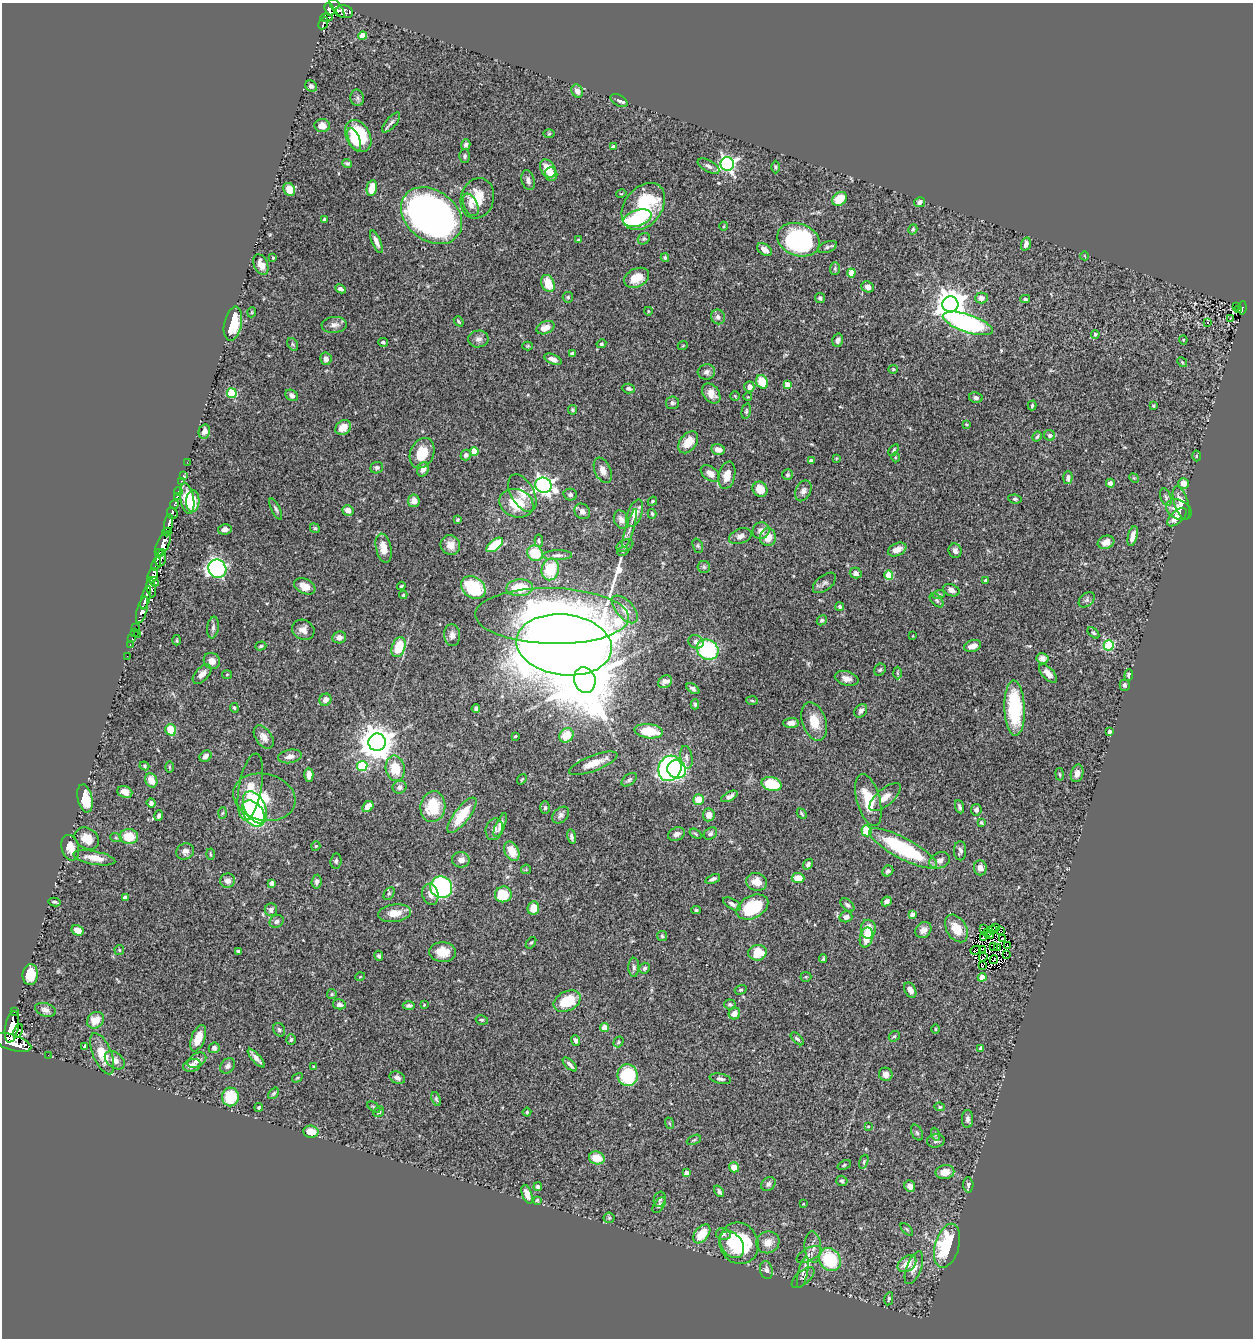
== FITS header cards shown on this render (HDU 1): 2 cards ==
NAXIS1  =                 1251
NAXIS2  =                 1336

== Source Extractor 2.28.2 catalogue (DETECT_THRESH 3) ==
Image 1251 x 1336 px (HDU 1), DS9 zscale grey, 1 PNG px = 1 image px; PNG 1255 x 1340 px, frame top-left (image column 1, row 1336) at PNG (2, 3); each listed source drawn as its Kron ellipse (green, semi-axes under 4 px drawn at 4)
Background 0.763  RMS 0.037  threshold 0.111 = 3 sigma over >= 5 px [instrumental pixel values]
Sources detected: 478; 5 with non-positive FLUX_AUTO (blend fragments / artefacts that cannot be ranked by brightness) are neither listed nor drawn; the other 473 listed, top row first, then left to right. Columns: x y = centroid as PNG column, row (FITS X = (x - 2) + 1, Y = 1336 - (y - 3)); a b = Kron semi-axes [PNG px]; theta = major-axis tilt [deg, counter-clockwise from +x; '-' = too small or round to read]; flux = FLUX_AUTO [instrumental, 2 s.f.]
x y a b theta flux
337 8 11 4 -54 240
330 9 7 4 -70 550
344 12 8 6 -14 140
326 17 6 3 0 260
323 23 7 4 63 200
362 36 4 4 - 40
311 86 6 5 - 6.7
577 91 7 5 -62 14
357 98 8 7 - 6.3
619 100 9 5 -30 8.4
391 123 12 5 49 7.3
322 126 8 6 -5 14
549 134 6 4 1 2.4
358 136 17 11 -59 120
354 140 12 5 -69 43
466 145 5 4 - 7.4
613 147 4 4 - 12
465 156 6 5 - 5.4
347 163 5 4 - 4.2
727 164 7 6 - 690
708 166 12 5 -29 11
775 167 6 4 -90 3.5
548 169 10 7 -58 35
551 174 7 6 - 18
528 180 10 6 -75 10
372 188 8 5 79 37
289 189 7 5 -62 20
621 194 5 3 - 2.2
477 198 20 16 74 59
840 199 8 6 43 44
919 202 5 5 - 9.3
471 205 12 7 -65 15
643 206 26 18 52 210
431 216 33 25 -38 1400
637 218 14 8 17 180
324 219 4 3 - 5.3
724 226 4 3 - 2
913 229 5 4 - 3.8
644 239 6 5 - 4.3
578 240 4 3 - 4
798 240 22 16 -20 360
376 242 12 4 -67 13
1026 244 7 4 73 9.9
827 247 10 5 21 6.2
764 250 8 5 -34 14
1085 256 4 2 - 1.9
273 258 3 2 - 2.5
665 258 4 3 - 3.3
261 265 11 6 -66 18
835 268 6 5 - 4
851 273 4 4 - 44
637 278 13 9 27 39
548 283 9 6 -65 45
868 287 6 5 - 12
340 289 5 4 - 7.2
568 297 5 5 - 3.6
820 298 5 5 - 5.6
981 298 6 5 - 13
1025 299 5 3 - 4.2
950 304 8 8 - 3400
1237 306 3 2 - 3.6
1242 308 7 3 83 36
1239 309 3 2 - 8.6
648 311 4 3 - 1.8
252 312 5 3 - 2.6
718 317 7 6 - 9.7
1230 318 2 2 - 2.1
459 321 5 4 - 3.6
1208 322 3 3 - 17
968 323 26 9 -18 450
233 324 17 8 79 85
334 325 12 8 5 15
546 328 9 6 23 23
1095 334 4 4 - 3.5
478 339 10 8 9 11
838 340 7 5 75 8.7
1183 340 4 4 - 2.4
383 342 5 4 - 4.3
293 344 7 5 -60 4.1
601 344 5 4 - 3.3
683 345 5 3 - 2.1
528 346 5 4 - 2.7
572 354 4 3 - 4
326 359 6 5 - 12
553 359 9 5 -23 13
1182 362 5 4 - 2.6
893 369 5 4 - 2.9
706 372 9 7 5 9.2
762 382 7 5 -62 55
788 385 4 4 - 26
749 387 5 5 - 13
628 388 7 5 -3 6.4
232 393 5 5 - 130
711 394 11 7 -53 18
292 395 7 5 -36 8.6
735 396 4 4 - 2.4
748 397 4 2 - 1.6
976 398 7 5 -13 6.4
672 403 6 6 - 5.4
1032 405 5 3 - 3.9
1154 406 3 3 - 2.9
573 410 5 4 - 3.5
746 411 8 4 78 4.1
966 424 4 3 - 2.1
343 427 8 7 - 25
204 431 7 5 75 12
1050 435 5 5 - 6.1
1037 437 5 3 - 3.8
688 442 12 8 54 31
718 450 7 5 -14 14
894 450 7 3 57 4
474 451 4 4 - 46
422 453 16 11 65 57
466 455 5 5 - 9.7
1197 456 5 3 - 2.8
895 457 5 3 - 2.7
836 458 3 2 - 2.4
811 461 4 4 - 10
187 462 2 2 - 6.3
377 468 6 5 - 5.4
423 469 7 5 64 13
603 470 13 8 -66 17
710 473 10 6 -37 18
183 475 4 3 - 11
727 475 14 8 77 28
788 475 5 5 - 4.3
1068 478 6 4 86 8.9
1134 478 5 4 - 2.4
181 481 3 2 - 9.3
1110 483 4 4 - 9.3
1183 483 5 5 - 20
543 485 8 7 - 1000
760 489 8 7 - 37
178 491 4 3 - 25
803 491 11 7 64 11
522 493 20 11 -62 32
570 495 7 6 - 6.2
177 497 4 3 - 74
1166 497 9 5 -70 6.3
187 499 15 7 -81 72
1015 499 7 4 -8 4.3
193 501 11 6 87 45
414 501 6 6 - 16
652 501 5 3 - 3.9
516 503 17 14 -22 75
1181 503 17 7 -72 24
174 505 4 3 - 350
276 509 11 4 -64 5.9
348 510 5 5 - 18
1179 510 13 9 -27 29
582 511 8 7 - 13
172 513 6 5 - 340
635 513 14 7 69 25
652 514 5 3 - 3.7
1177 517 12 6 42 22
457 520 4 4 - 3.7
621 520 9 7 -68 13
169 524 10 4 80 1600
315 528 5 4 - 3.1
630 528 20 3 73 11
225 529 7 5 10 11
761 531 8 8 - 16
167 532 4 4 - 830
740 536 12 7 20 13
1133 536 10 4 76 16
768 537 9 8 - 31
539 541 6 4 -85 3.5
1106 542 8 6 20 16
163 545 14 6 66 3500
450 545 10 9 - 20
495 545 10 5 38 68
625 546 9 5 22 5.1
698 546 7 5 -71 4.3
384 548 15 7 -78 32
897 549 10 6 24 23
623 551 5 3 - 2.5
955 551 7 6 - 9
159 553 3 3 - 210
535 553 8 7 - 78
557 555 15 5 1 9.5
161 558 9 5 76 890
156 564 7 3 67 370
704 567 6 6 - 5.2
217 569 9 8 - 590
550 569 11 8 76 87
856 573 6 5 - 11
153 575 7 5 71 940
889 575 5 4 - 58
986 580 4 4 - 7
154 582 5 4 - 450
824 583 13 7 39 9.9
305 586 11 7 -24 28
401 586 4 3 - 3
151 587 10 4 -81 450
473 588 13 10 -35 100
520 588 13 8 4 60
951 590 8 5 -24 11
939 594 6 4 18 3.6
403 595 4 4 - 2.6
146 598 12 4 75 1700
937 600 8 5 -47 6
1087 600 9 6 43 6.7
840 607 4 4 - 4.7
625 609 17 8 -49 29
142 610 14 5 74 1500
552 616 77 28 -1 2000
822 620 5 4 - 4.9
136 628 3 2 - 27
213 628 11 5 81 7.9
303 630 11 10 - 17
134 632 2 2 - 15
1093 633 7 4 -43 4
137 634 3 2 - 36
452 635 11 8 -84 13
913 636 4 2 - 1.7
339 637 7 6 - 11
132 639 4 3 - 39
177 640 5 3 - 2.6
696 642 8 6 -28 10
130 645 3 2 - 28
564 645 48 30 -7 7400
1109 645 5 5 - 200
261 646 5 4 - 4
973 646 8 5 17 19
399 647 10 6 70 73
708 650 11 10 - 210
127 656 2 2 - 14
1042 658 6 5 - 11
212 661 8 7 - 17
880 670 6 5 - 4.5
897 673 6 4 -88 3.2
1048 673 11 5 -47 18
202 674 12 6 47 14
227 675 5 4 - 2.8
1129 675 6 4 84 6.5
847 678 12 7 -16 15
585 680 13 10 -73 19000
665 682 7 6 - 10
1125 685 5 5 - 6.4
693 689 7 4 -35 5.9
325 700 6 5 - 14
752 701 6 4 -4 2.9
695 704 5 4 - 4.2
234 708 5 4 - 3.4
1015 708 27 10 -88 180
476 709 4 4 - 4.7
861 711 7 5 50 7.6
814 721 20 12 -71 45
791 723 7 5 2 11
171 730 6 5 - 53
649 731 14 7 -7 73
1109 732 4 4 - 5
566 735 8 6 50 51
515 736 3 3 - 2.6
264 737 13 8 -55 17
377 742 8 8 - 4900
206 756 6 5 - 9.5
290 756 12 6 11 14
686 757 11 6 -80 9
593 763 26 7 21 35
144 766 5 4 - 3.2
362 766 5 5 - 140
169 767 6 4 -90 3
395 768 13 9 -79 56
670 768 13 11 65 670
677 769 9 8 - 280
1077 773 9 6 75 16
1060 774 6 3 -80 2.9
309 775 7 4 -88 15
522 779 5 3 - 2.5
151 780 7 6 - 27
629 780 9 5 38 5.7
772 784 10 6 -14 97
250 787 34 11 80 47
400 787 7 6 - 8.2
125 792 8 6 -21 20
729 796 9 4 28 11
264 797 31 23 -13 75
885 797 19 8 40 23
85 798 14 7 -78 63
698 800 5 5 - 38
868 800 27 11 -74 68
151 803 4 4 - 9
255 807 17 10 -63 370
368 807 6 4 47 32
433 807 15 12 81 80
959 807 7 4 -70 6.1
545 808 6 5 - 4.8
976 810 5 5 - 5.8
222 813 6 4 87 3.6
253 813 14 10 -55 250
802 814 6 3 -47 3
462 815 21 7 53 69
561 815 9 7 45 9.4
709 815 6 6 - 20
159 816 5 3 - 6.8
981 823 4 3 - 3.3
500 825 13 4 66 12
494 829 11 8 73 11
867 831 5 5 - 61
676 834 9 6 23 12
696 834 6 4 -32 3.2
710 834 7 5 35 6.2
129 837 9 7 -4 50
572 837 7 4 -79 7.1
116 838 5 3 - 2.6
87 839 13 10 -33 35
316 846 5 4 - 2.7
70 848 13 8 -76 28
903 848 38 10 -28 230
185 851 9 8 - 12
512 851 10 7 -63 41
960 851 9 6 -89 8.6
210 854 5 3 - 2.9
94 858 21 6 -11 34
461 860 9 7 -8 15
940 860 10 8 23 14
336 861 7 5 83 5.4
808 864 6 4 54 5.3
980 868 7 6 - 17
526 869 5 4 - 3.1
888 871 6 5 - 6.4
798 878 6 5 - 30
713 879 8 4 20 7.3
228 881 7 7 - 14
317 882 7 5 84 7.7
757 882 10 9 - 27
272 883 4 4 - 12
441 887 11 10 - 300
389 893 7 5 62 4.9
430 894 11 8 -76 17
503 894 8 8 - 66
125 898 4 4 - 19
887 901 5 4 - 8.4
55 902 6 2 -12 4.2
732 904 10 5 -32 8.2
847 905 8 5 -41 6.2
752 907 17 11 28 130
533 908 7 5 80 36
271 910 6 6 - 8.5
696 910 4 4 - 3.2
394 913 16 8 7 31
912 914 4 4 - 16
846 917 6 5 - 13
276 921 7 6 - 9.2
996 927 3 2 - 2.6
956 928 15 10 -60 47
868 929 9 7 89 32
983 929 3 2 - 1.6
992 929 2 2 - 0.58
78 930 6 5 - 18
923 930 9 7 46 13
1001 931 4 2 - 3.1
988 932 2 2 - 1
991 935 2 2 - 2.2
662 936 5 5 - 3.5
866 938 10 6 76 40
983 938 2 2 - 2.8
1003 939 2 2 - 2.6
531 943 6 4 51 3.6
1007 945 3 2 - 1.7
994 946 3 2 - 1.5
998 947 3 2 - 0.25
982 949 4 2 - 2.2
119 950 5 5 - 3
976 950 5 2 - 2.3
238 951 4 4 - 2.8
443 952 13 10 -5 40
757 953 9 8 - 64
1007 955 3 2 - 1.8
379 956 5 4 - 4.5
983 957 4 2 - 3.7
823 958 4 3 - 2.7
994 959 4 2 - 1.9
982 965 3 2 - 0.51
634 967 9 5 89 6
645 968 5 5 - 5
30 975 10 7 82 43
360 977 5 3 - 1.8
806 977 5 5 - 3.2
982 977 4 4 - 43
741 990 6 4 18 3.5
910 990 8 5 -62 11
332 994 5 4 - 3
567 1001 14 9 26 82
339 1004 6 5 - 10
730 1004 6 5 - 4.9
409 1005 6 4 0 6.1
424 1005 4 3 - 2.2
45 1010 10 6 -18 11
14 1012 3 3 - 130
734 1014 6 5 - 20
95 1020 9 7 40 32
482 1020 6 4 -13 4
12 1027 16 6 79 4300
605 1028 4 4 - 45
935 1029 5 3 - 2.8
279 1030 7 5 -57 5.1
18 1031 7 4 67 270
894 1036 6 5 - 3.8
198 1038 14 6 69 40
797 1039 8 4 -44 5.2
291 1040 5 5 - 4.8
576 1040 5 4 - 6.8
12 1042 19 7 -18 6100
618 1042 6 4 55 4.1
85 1046 3 3 - 5.5
214 1048 5 5 - 7.7
981 1048 4 4 - 12
102 1054 22 9 -67 54
48 1055 2 2 - 9.2
256 1058 12 3 -49 12
115 1060 11 7 -40 17
197 1060 10 6 30 14
570 1064 9 4 -45 9
192 1065 9 6 14 18
228 1066 8 6 48 8.7
314 1066 4 2 - 2.4
886 1074 7 6 - 13
628 1075 11 10 - 130
297 1078 6 3 31 2.7
397 1078 8 6 -24 9.1
720 1079 11 5 -11 6.9
273 1093 6 4 50 4.1
230 1097 9 8 - 98
436 1099 7 4 -69 4.2
259 1107 4 4 - 3.7
374 1107 7 3 -37 3.4
940 1107 5 4 - 3.7
379 1112 6 4 44 5.1
527 1112 4 4 - 2.9
968 1119 9 5 90 8.2
669 1123 6 3 -71 2.9
868 1126 3 3 - 2
311 1132 7 6 - 30
917 1133 8 5 -62 5
935 1134 6 4 -72 3.6
694 1140 7 4 25 4
936 1141 9 7 8 7.5
597 1158 8 6 -16 42
864 1162 7 4 72 4.4
844 1165 7 4 22 4.3
734 1167 5 5 - 28
945 1172 9 7 12 26
686 1173 4 4 - 13
842 1181 6 5 - 4.2
768 1184 8 6 39 8.5
968 1185 7 5 -88 5.5
910 1186 6 5 - 14
538 1187 4 3 - 7
719 1191 6 4 -54 7.1
527 1194 10 5 -70 20
660 1199 8 6 73 4.7
537 1200 4 3 - 2.9
803 1204 4 2 - 1.7
659 1205 9 5 55 5.7
609 1218 5 5 - 3.6
907 1229 8 3 -46 2.8
702 1234 11 6 52 52
723 1234 7 5 -11 5.7
768 1242 12 11 - 24
739 1243 21 19 -64 160
732 1245 15 10 -53 36
947 1246 22 12 73 220
813 1247 15 8 -86 16
809 1254 13 6 27 13
830 1260 12 10 -57 130
907 1264 10 7 36 32
914 1268 17 7 69 18
766 1270 9 6 -78 9.4
803 1272 16 5 77 14
803 1277 14 6 41 11
889 1299 7 4 80 3.6
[5 non-positive-flux detections neither listed nor drawn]